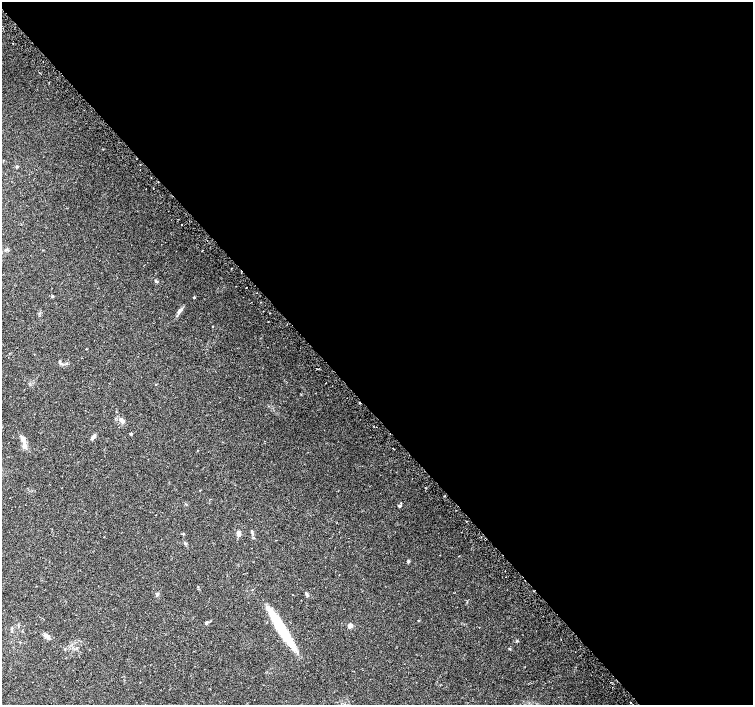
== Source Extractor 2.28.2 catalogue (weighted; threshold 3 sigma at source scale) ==
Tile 8 of 4 x 4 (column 4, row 2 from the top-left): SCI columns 4541-6042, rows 3042-4447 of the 6068 x 6021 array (HDU 1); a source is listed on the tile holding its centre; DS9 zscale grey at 2 x 2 block average (1 PNG px = mean of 2 x 2 image px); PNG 755 x 707 px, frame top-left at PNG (2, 2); no overlay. Shown black and unused: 58% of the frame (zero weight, under 2 of 3 exposures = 2% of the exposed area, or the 3 px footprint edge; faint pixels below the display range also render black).
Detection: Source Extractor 2.28.2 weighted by HDU 2 'WHT'; one run over the whole footprint, this tile lists its part. Background 0.0845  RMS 0.012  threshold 0.0519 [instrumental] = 3 sigma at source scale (4.5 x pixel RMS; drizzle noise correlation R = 1.50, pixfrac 1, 0.0396/0.0396 arcsec/px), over >= 5 px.
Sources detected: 26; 2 inside a brighter listed object's ellipse — not listed separately; the other 24 listed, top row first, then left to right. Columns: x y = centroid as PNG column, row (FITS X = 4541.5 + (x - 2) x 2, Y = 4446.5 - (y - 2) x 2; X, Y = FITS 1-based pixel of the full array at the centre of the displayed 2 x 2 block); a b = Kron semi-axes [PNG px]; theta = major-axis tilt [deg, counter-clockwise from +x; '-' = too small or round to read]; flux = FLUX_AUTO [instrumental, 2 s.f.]
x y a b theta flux
17 167 3 2 - 3.3
181 224 2 2 - 1.3
156 281 4 3 - 2.9
52 296 3 3 - 3.3
194 297 3 2 - 2.2
179 311 8 4 55 7.8
213 326 2 2 - 1.1
86 349 2 2 - 1.1
66 363 3 2 - 1.9
156 384 2 2 - 1.1
122 421 9 4 -51 11
131 434 3 3 - 3.7
94 436 5 5 - 5.1
23 439 11 4 -66 13
400 506 4 3 - 3.9
238 534 6 4 -86 11
408 561 4 3 - 3
157 594 4 3 - 3.1
206 623 5 2 - 2.6
350 625 3 3 - 25
282 630 47 8 -57 110
47 637 7 5 -26 7.7
509 649 3 3 - 1.8
630 702 2 2 - 2.9
Diffuse or blended objects may show on this block-average render without a row.